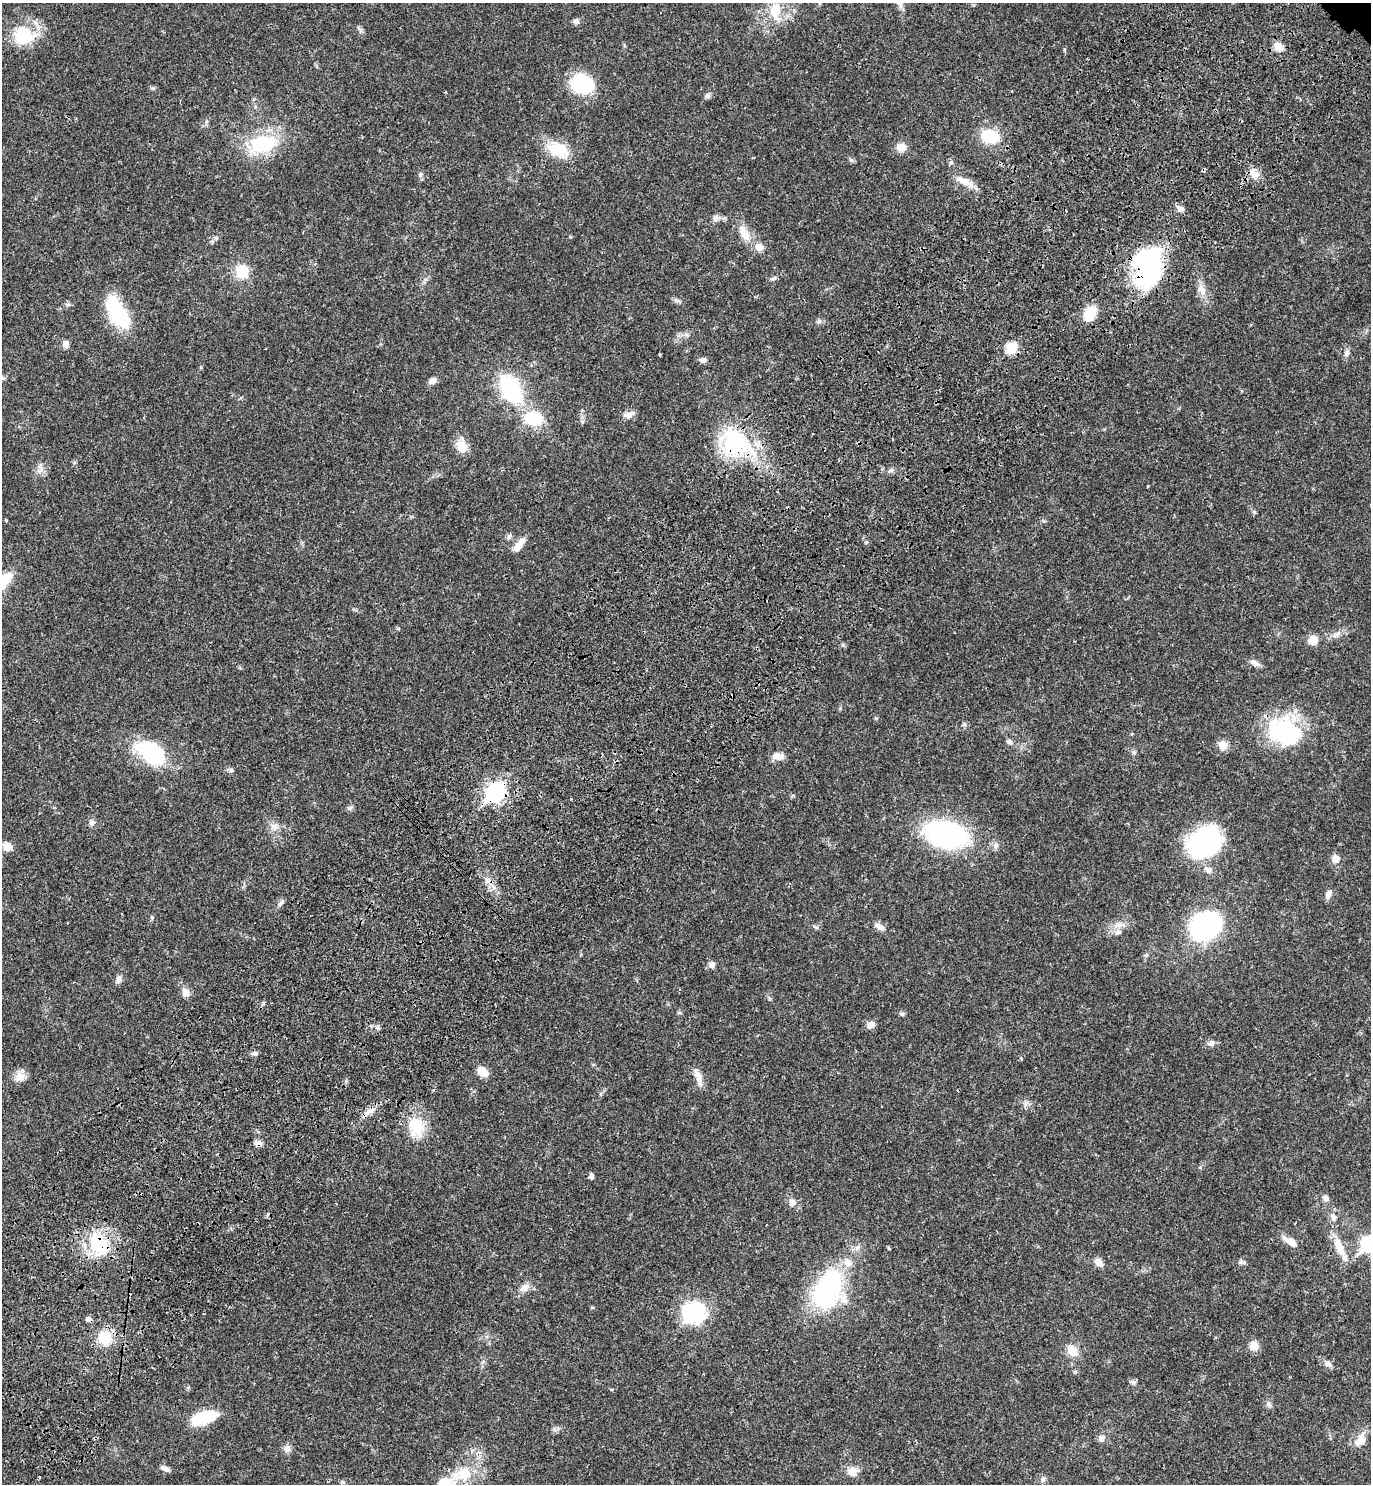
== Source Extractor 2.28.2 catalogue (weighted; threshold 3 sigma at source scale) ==
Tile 7 of 4 x 4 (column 3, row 2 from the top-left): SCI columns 3129-4497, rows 3058-4539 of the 6117 x 6117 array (HDU 1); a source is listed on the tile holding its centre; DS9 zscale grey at full resolution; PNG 1373 x 1486 px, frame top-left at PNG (2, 3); no overlay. Shown black and unused: <1% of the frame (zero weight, under 3 of 4 exposures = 6% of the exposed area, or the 3 px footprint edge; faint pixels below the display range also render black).
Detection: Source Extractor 2.28.2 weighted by HDU 2 'WHT'; one run over the whole footprint, this tile lists its part. Background 0.0271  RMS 0.0024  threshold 0.011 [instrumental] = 3 sigma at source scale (4.5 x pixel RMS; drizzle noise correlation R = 1.50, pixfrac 1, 0.05/0.05 arcsec/px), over >= 5 px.
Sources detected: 116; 1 inside a brighter object's white glare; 2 cosmic-ray / hot-pixel residue — not listed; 3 inside a brighter listed object's ellipse — not listed separately; the other 110 listed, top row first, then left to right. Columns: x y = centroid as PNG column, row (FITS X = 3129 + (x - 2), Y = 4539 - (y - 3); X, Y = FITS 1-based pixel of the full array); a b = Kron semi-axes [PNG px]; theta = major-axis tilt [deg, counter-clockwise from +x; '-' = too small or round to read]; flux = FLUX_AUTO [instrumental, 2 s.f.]
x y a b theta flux
775 11 27 14 -84 5.7
576 21 8 7 - 0.78
24 35 29 23 -12 9.6
1278 46 12 8 -44 2.3
582 84 23 18 -7 16
153 88 6 4 18 0.35
708 96 7 6 - 0.67
990 136 19 14 -8 7.9
262 143 36 21 11 15
901 147 12 11 - 2
559 150 30 19 -21 6.8
851 160 7 4 -71 0.39
951 162 6 4 71 0.39
1254 174 15 9 -39 2.1
420 175 8 6 75 0.57
962 180 25 8 -29 2.7
1181 209 8 7 - 1.1
716 218 10 8 43 0.97
744 233 27 11 -61 3.5
216 238 6 5 - 0.49
1149 269 44 25 74 37
242 272 13 12 - 6.4
773 278 8 4 9 0.48
1201 290 17 8 -72 2
1090 313 14 10 64 6.4
118 314 35 15 -57 17
819 321 7 6 - 0.61
66 344 9 7 -71 1.1
1012 348 6 6 - 14
1347 353 10 6 77 0.91
703 360 9 6 -1 0.74
433 381 9 7 35 1.2
511 389 24 14 -57 28
629 415 14 8 27 1.3
533 419 23 16 -9 9
735 442 24 21 -60 27
462 445 19 12 -82 3.3
40 467 12 5 -65 1
890 471 10 4 22 0.6
6 520 4 3 - 0.23
509 536 9 6 49 0.6
519 545 21 8 55 2.2
1313 640 10 9 - 2.6
1255 663 13 6 -32 1.1
1284 732 40 29 -22 21
1009 741 7 6 - 0.7
1223 745 11 10 - 2
151 753 30 17 -35 20
778 756 13 8 -5 2
231 770 7 6 - 0.52
495 792 9 8 - 78
350 808 6 6 - 0.52
92 822 8 7 - 0.81
274 827 10 8 -52 1.2
946 834 35 21 -10 47
1205 842 33 26 36 35
995 845 8 7 - 0.87
7 846 10 9 - 2.2
1335 859 9 8 - 1.8
1329 894 13 6 72 1.2
281 903 11 5 52 0.71
152 917 5 5 - 0.33
1118 925 12 6 -5 1.4
1205 925 23 18 39 44
815 927 9 4 -26 0.41
879 927 13 7 -32 1.3
1119 932 8 6 3 0.79
712 965 8 7 - 0.95
119 979 10 7 73 0.95
186 993 9 7 -72 2
902 1014 6 5 - 0.46
871 1025 10 8 38 1.3
1211 1043 10 6 32 0.77
255 1053 6 4 -42 0.44
482 1072 13 10 -41 2.6
20 1077 14 13 - 2.1
698 1077 27 7 -70 2.2
370 1111 10 7 17 1.2
416 1126 26 20 -83 7.3
258 1143 9 7 -2 1.2
591 1176 7 6 - 0.58
1325 1198 8 6 -76 0.87
792 1202 9 8 - 1.2
1333 1217 11 6 -72 1
1290 1241 19 7 -30 2.4
99 1244 31 20 -55 13
1369 1244 8 7 - 55
1339 1247 27 10 -69 4.2
889 1248 4 3 - 0.3
1098 1262 10 7 -44 1.6
1242 1262 10 5 -9 0.64
525 1288 14 8 32 1.9
828 1289 46 27 66 33
694 1313 10 10 - 42
88 1319 7 6 - 0.73
105 1338 16 14 -71 6
1254 1346 10 10 - 2.2
1072 1351 11 9 -48 4
1328 1364 10 7 -42 0.98
1133 1382 9 6 -50 0.64
1269 1404 9 5 -62 0.64
204 1417 26 11 18 10
1101 1438 8 7 - 1.1
1360 1440 18 12 42 2.6
287 1448 9 9 - 1.1
165 1469 12 5 -22 0.97
851 1472 14 10 56 2.1
464 1473 20 18 -12 6.8
1043 1479 8 7 - 0.8
444 1482 17 10 6 4.8
Overlapping masked pixels (flux is a lower limit): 5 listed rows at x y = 1149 269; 735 442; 495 792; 258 1143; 99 1244
Isophote crosses this tile's border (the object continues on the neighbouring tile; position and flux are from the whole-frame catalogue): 2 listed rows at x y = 1369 1244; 444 1482
Unlisted compact peaks at least as high as the median listed source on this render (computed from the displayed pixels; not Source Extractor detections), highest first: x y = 570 237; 964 724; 1064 49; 876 718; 676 300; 67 304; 398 628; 1254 512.